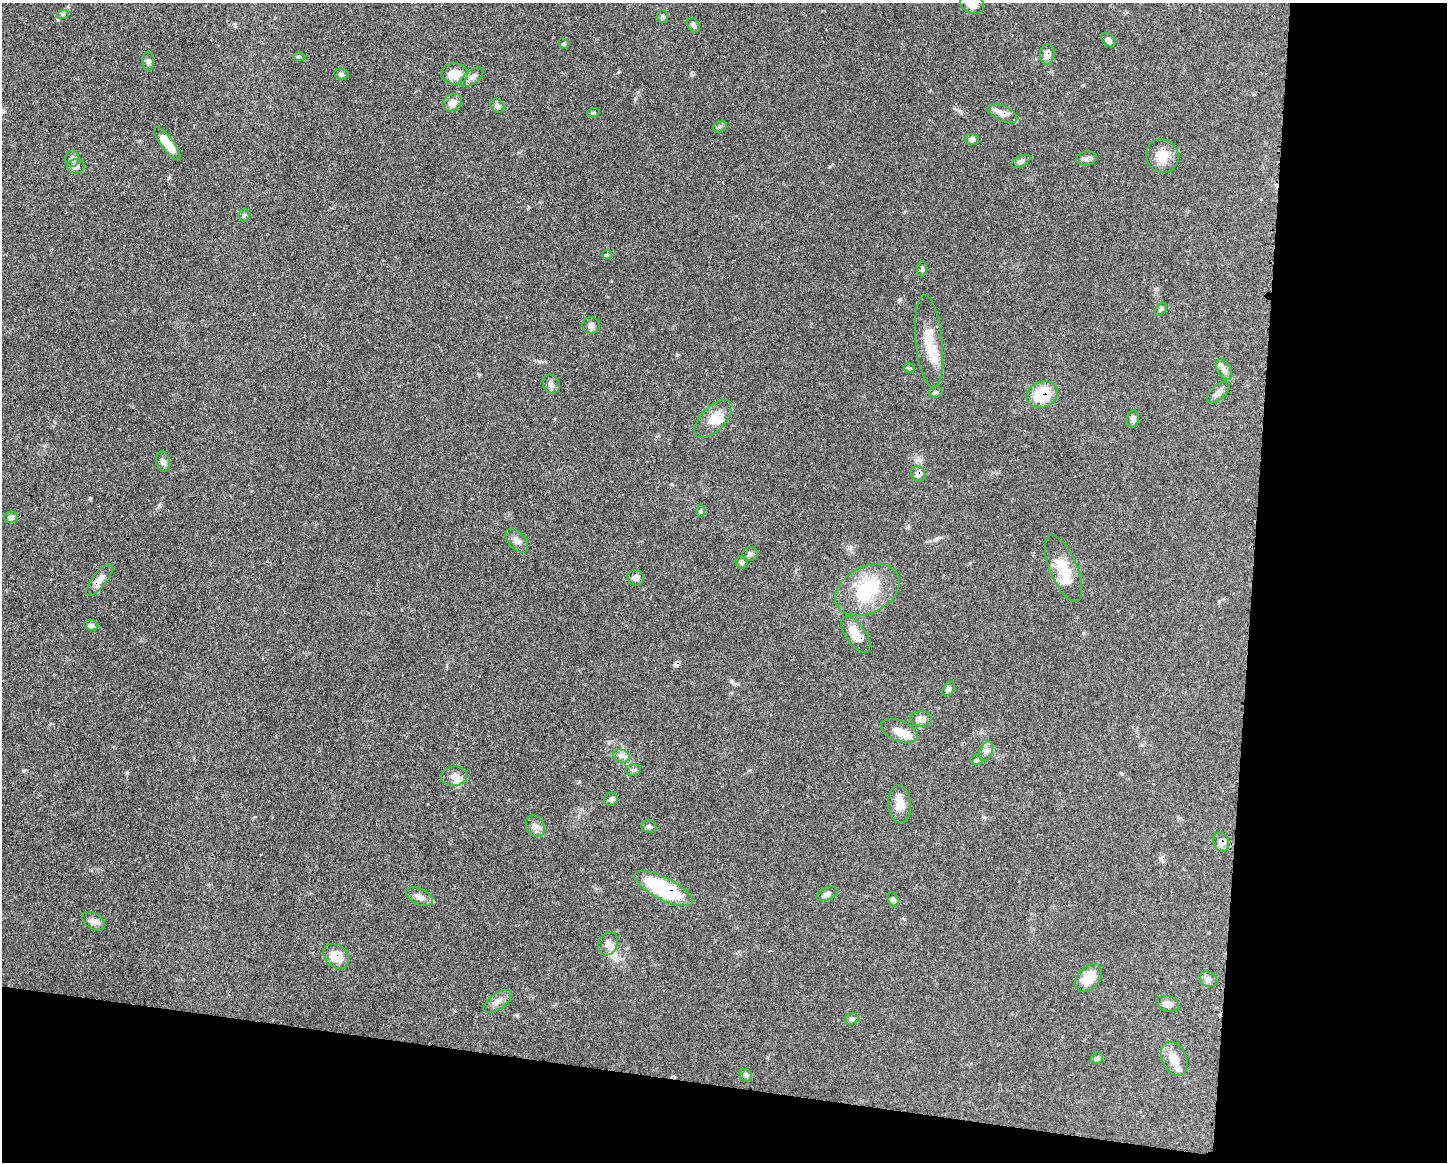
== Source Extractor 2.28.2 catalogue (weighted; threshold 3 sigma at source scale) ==
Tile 12 of 3 x 4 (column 3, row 4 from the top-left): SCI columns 3002-4446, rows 3-1162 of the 4671 x 4645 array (HDU 1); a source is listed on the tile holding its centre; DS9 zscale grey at full resolution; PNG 1449 x 1164 px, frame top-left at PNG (2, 3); each listed source drawn as its Kron ellipse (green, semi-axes under 4 px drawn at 4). Shown black and unused: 20% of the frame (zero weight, under 3 of 4 exposures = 1% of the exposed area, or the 3 px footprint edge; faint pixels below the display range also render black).
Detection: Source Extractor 2.28.2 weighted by HDU 2 'WHT'; one run over the whole footprint, this tile lists its part. Background 0.0543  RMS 0.0032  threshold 0.0146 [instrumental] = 3 sigma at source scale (4.5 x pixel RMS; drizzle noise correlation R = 1.50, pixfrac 1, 0.05/0.05 arcsec/px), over >= 5 px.
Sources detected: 84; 2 cosmic-ray / hot-pixel residue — neither listed nor drawn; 3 inside a brighter listed object's ellipse — not listed separately; the other 79 listed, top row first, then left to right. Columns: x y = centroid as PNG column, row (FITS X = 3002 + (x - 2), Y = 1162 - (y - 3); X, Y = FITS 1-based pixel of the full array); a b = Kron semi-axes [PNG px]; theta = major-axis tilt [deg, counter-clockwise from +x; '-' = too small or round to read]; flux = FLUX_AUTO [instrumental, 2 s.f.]
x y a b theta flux
972 3 12 10 -26 3.7
63 14 6 4 19 0.56
663 16 6 5 - 0.63
693 25 8 5 -58 1
1108 40 8 6 -47 0.93
564 44 6 4 -45 0.45
1047 54 10 7 84 2.1
299 56 6 4 -1 0.44
148 61 9 6 90 0.89
341 74 7 5 -14 0.62
455 74 13 10 -4 5.3
472 77 14 6 35 1.5
452 103 10 8 31 2.3
497 106 8 6 -48 0.79
593 113 6 4 18 0.43
1002 114 16 7 -24 2.5
720 127 7 5 31 0.59
972 139 7 5 -3 1.1
167 144 20 6 -53 5.8
1162 156 17 16 - 5.1
1086 158 10 7 10 1.1
72 159 8 7 - 1.3
1021 161 10 5 26 0.99
76 166 9 7 12 1.5
244 215 6 5 - 0.61
607 255 5 4 - 0.42
922 269 7 5 90 0.66
1161 309 7 5 53 0.58
591 325 8 8 - 1.5
929 341 46 13 -84 8.7
909 368 6 4 -44 0.46
1224 370 11 6 -60 1.5
551 384 10 8 -58 1.3
936 392 7 5 4 0.54
1218 392 14 7 42 1.7
1042 395 16 12 22 11
713 419 24 12 45 4.8
1133 419 9 6 81 1.1
163 462 10 6 -80 1.2
918 474 8 7 - 1.9
700 511 6 4 -90 0.55
11 517 7 5 14 1
517 541 14 8 -46 1.7
750 554 8 7 - 1
742 562 6 5 - 0.62
1063 569 36 13 -67 8.3
635 578 8 7 - 1.4
99 580 19 7 52 2.5
867 590 34 23 27 18
91 625 7 5 -7 0.74
856 635 21 10 -56 5.8
949 689 8 5 58 0.77
921 719 11 7 -5 1.7
899 731 19 10 -22 3.4
986 751 10 6 70 1.3
621 756 8 6 -19 1.2
977 760 6 5 - 0.48
633 770 7 5 11 0.7
454 776 13 9 6 2.4
611 799 7 6 - 0.87
899 804 19 11 -85 4.6
535 826 11 8 -61 1.7
649 827 7 6 - 0.77
1221 842 10 7 -71 1.8
663 889 32 11 -26 25
827 894 11 6 25 1.3
419 897 14 8 -24 2.2
893 900 8 5 -62 0.63
94 921 12 8 -30 1.6
608 944 12 9 64 2
336 956 14 10 -41 5.5
1089 978 16 11 50 6.3
1208 979 9 7 -26 1.1
498 1001 16 8 36 2
1168 1004 11 7 -14 1.8
851 1019 7 5 18 0.7
1097 1058 6 5 - 0.59
1174 1059 18 12 -65 4.1
746 1075 7 5 -44 0.61
Overlapping masked pixels (flux is a lower limit): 9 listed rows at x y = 1047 54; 1002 114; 1042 395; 918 474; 99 580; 856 635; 1221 842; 663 889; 336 956
Isophote crosses this tile's border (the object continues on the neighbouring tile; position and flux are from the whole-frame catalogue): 1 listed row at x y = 972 3
Unlisted compact peaks at least as high as the median listed source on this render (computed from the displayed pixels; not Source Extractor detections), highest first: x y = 23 771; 90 498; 677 355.